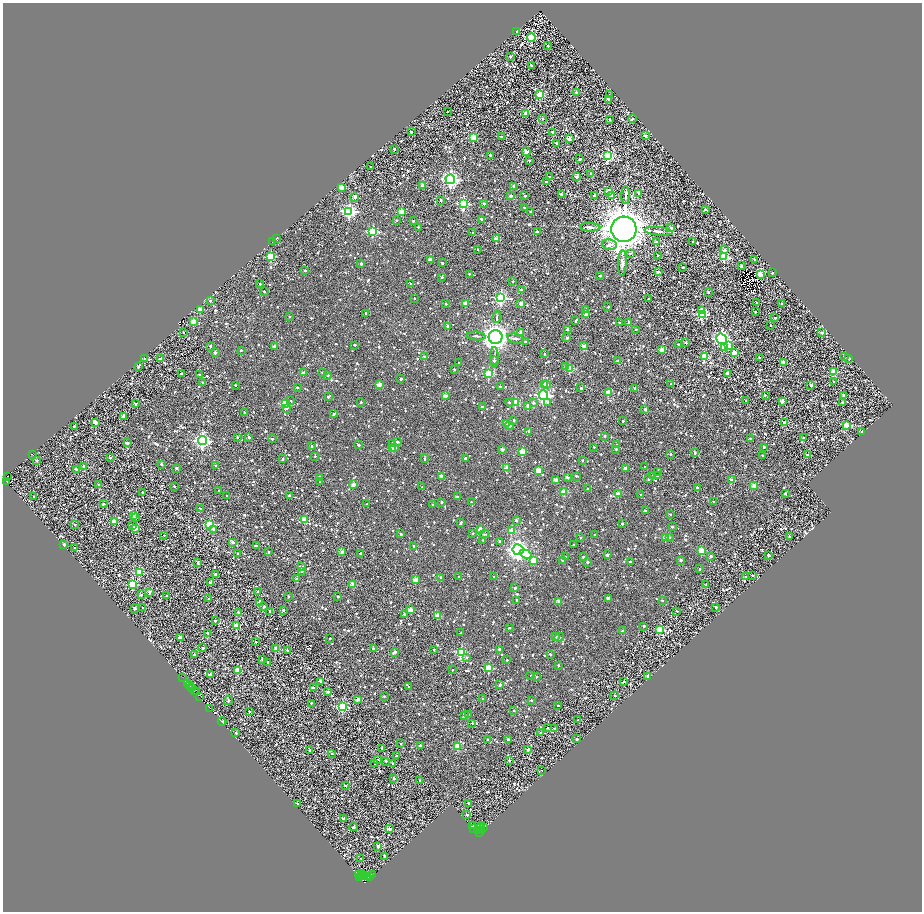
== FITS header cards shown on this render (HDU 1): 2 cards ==
NAXIS1  =                 1839
NAXIS2  =                 1819

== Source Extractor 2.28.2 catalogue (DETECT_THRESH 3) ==
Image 1839 x 1819 px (HDU 1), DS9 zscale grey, zoomed out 1/2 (1 PNG px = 2 x 2 image px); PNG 924 x 914 px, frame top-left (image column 2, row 1818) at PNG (3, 3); each listed source drawn as its Kron ellipse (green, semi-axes under 4 px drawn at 4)
Background 1.37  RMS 3.5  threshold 10.4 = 3 sigma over >= 5 px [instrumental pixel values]
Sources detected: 1922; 322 cannot appear on this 1/2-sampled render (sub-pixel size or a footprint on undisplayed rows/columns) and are neither listed nor drawn; of the other 1600, the 500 brightest by FLUX_AUTO listed and drawn (1100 fainter detections omitted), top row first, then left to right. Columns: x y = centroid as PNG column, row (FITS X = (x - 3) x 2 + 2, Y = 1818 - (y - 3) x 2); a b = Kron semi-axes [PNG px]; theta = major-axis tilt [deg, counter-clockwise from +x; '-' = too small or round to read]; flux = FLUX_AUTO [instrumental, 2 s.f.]
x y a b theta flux
517 32 2 2 - 1.4e+03
531 37 4 3 - 3.6e+04
548 46 2 2 - 1.3e+03
510 56 2 2 - 9.2e+02
531 65 2 2 - 1.8e+03
576 92 2 2 - 1.9e+03
540 95 3 3 - 2.3e+04
609 95 2 2 - 9.6e+02
608 99 2 2 - 5.3e+03
447 112 2 2 - 9.1e+02
525 113 2 2 - 4.7e+03
542 118 2 2 - 1.4e+03
610 119 2 2 - 1.0e+03
632 119 2 2 - 1.1e+03
411 132 2 2 - 1.5e+03
553 132 2 2 - 4.4e+03
645 136 2 2 - 3.3e+03
501 137 2 2 - 1.3e+03
473 138 3 3 - 3.3e+04
569 139 3 2 - 7.3e+03
556 143 2 2 - 1.7e+03
394 149 2 2 - 1.3e+03
526 152 2 2 - 8.5e+03
490 155 2 2 - 1.3e+03
608 156 3 3 - 6.2e+04
580 159 3 2 - 1.9e+03
530 161 2 2 - 1.0e+03
371 167 2 2 - 1.3e+03
591 174 2 2 - 1.8e+03
549 177 2 2 - 3.0e+03
577 177 2 2 - 7.0e+03
450 179 5 5 - 1.7e+05
546 182 2 2 - 1.3e+03
423 185 2 2 - 1.1e+04
513 186 2 2 - 1.4e+03
342 188 2 2 - 1.2e+04
608 191 2 2 - 8.5e+03
639 193 2 2 - 2.5e+03
562 195 2 2 - 4.2e+03
611 195 2 2 - 8.1e+03
626 195 9 3 88 1.5e+03
511 196 2 2 - 3.7e+03
525 196 2 2 - 1.7e+03
594 196 2 2 - 1.3e+03
355 197 3 2 - 6.1e+03
441 200 2 2 - 1.6e+03
484 203 2 2 - 2.5e+03
463 204 4 3 - 7.4e+04
524 208 2 2 - 1.0e+03
705 209 2 2 - 1.4e+03
349 211 4 4 - 1.3e+05
401 212 3 2 - 1.7e+04
531 212 2 2 - 1.7e+03
481 219 2 2 - 1.3e+03
396 220 2 2 - 1.6e+03
413 221 2 2 - 1.8e+03
418 227 2 2 - 1.1e+03
590 227 10 3 -3 1.9e+03
671 228 2 2 - 4.6e+03
624 229 13 12 - 1.6e+06
659 231 14 3 -5 2.6e+03
373 232 3 3 - 5.5e+04
537 232 2 2 - 2.9e+03
473 233 2 2 - 1.5e+03
276 238 2 2 - 2.0e+03
496 239 2 2 - 8.6e+03
693 241 2 2 - 1.6e+03
273 242 2 2 - 2.5e+03
656 242 3 2 - 4.2e+03
610 245 7 5 -9 2.8e+03
478 249 2 2 - 1.0e+03
725 250 3 2 - 3.3e+03
630 253 4 3 - 9.7e+02
657 255 2 2 - 8.9e+02
271 256 3 3 - 3.4e+04
724 257 3 3 - 4.9e+04
430 259 2 2 - 4.3e+03
755 260 2 2 - 1.7e+03
442 263 2 2 - 1.2e+03
622 263 13 3 88 2.6e+03
361 264 2 2 - 1.9e+03
741 266 2 2 - 1.4e+03
683 267 2 2 - 1.6e+03
305 270 2 2 - 1.4e+03
658 272 2 2 - 2.8e+03
772 273 2 2 - 9.7e+02
469 274 2 2 - 1.3e+03
760 274 3 2 - 1.8e+04
600 276 2 2 - 1.4e+03
442 277 2 2 - 1.1e+03
513 281 2 2 - 1.3e+03
260 284 2 2 - 1.8e+03
411 284 2 2 - 1.0e+03
521 290 2 2 - 1.1e+03
264 291 2 2 - 9.9e+02
708 292 2 2 - 1.4e+03
414 298 2 2 - 1.0e+03
501 298 4 4 - 8.8e+04
649 299 2 2 - 1.4e+03
210 301 2 2 - 1.1e+03
465 303 2 2 - 7.9e+03
521 303 2 2 - 8.9e+03
757 303 2 2 - 1.2e+03
446 304 2 2 - 1.7e+03
781 304 2 2 - 1.3e+03
608 307 2 2 - 9.3e+02
200 309 3 2 - 1.5e+04
585 309 2 2 - 3.3e+03
701 311 3 3 - 1.5e+04
755 312 2 2 - 1.6e+03
366 313 2 2 - 2.0e+03
586 314 2 2 - 3.1e+03
702 314 4 3 - 4.6e+04
289 316 2 2 - 1.8e+03
497 317 6 3 83 9.5e+02
775 318 2 2 - 1.5e+03
576 321 3 2 - 1.1e+03
193 322 3 2 - 1.6e+04
620 322 3 2 - 9.4e+02
629 322 2 2 - 2.5e+03
770 325 2 2 - 8.9e+02
448 326 3 2 - 3.4e+03
567 329 2 2 - 2.2e+03
636 329 2 2 - 9.5e+02
183 332 2 2 - 9.2e+02
521 332 2 2 - 3.8e+03
822 333 2 2 - 2.5e+03
476 336 9 2 -5 1.1e+03
496 337 7 7 - 5.3e+05
567 338 2 2 - 1.7e+03
516 339 8 4 -15 1.6e+03
721 339 5 5 - 1.4e+05
525 342 2 2 - 1.1e+03
686 343 2 2 - 8.9e+02
679 344 2 2 - 1.1e+03
355 345 2 2 - 9.3e+02
210 346 2 2 - 1.5e+03
275 346 2 2 - 5.5e+03
584 346 2 2 - 8.1e+03
728 346 3 2 - 1.2e+04
724 347 3 3 - 8.5e+03
662 349 2 2 - 9.8e+03
241 350 2 2 - 1.6e+03
215 353 2 2 - 4.8e+03
734 353 3 2 - 6.2e+03
545 354 2 2 - 9.7e+02
425 357 3 2 - 2.7e+03
494 357 10 3 -89 1.2e+03
704 357 4 3 - 2.4e+04
844 357 2 2 - 1.9e+03
759 358 2 2 - 1.1e+03
849 358 2 2 - 8.7e+02
145 359 2 2 - 1.2e+03
160 359 3 2 - 1.5e+03
494 361 2 2 - 1.6e+03
618 361 2 2 - 8.4e+02
783 362 2 2 - 5.2e+03
459 363 2 2 - 9.5e+02
566 366 3 2 - 1.7e+03
138 367 2 2 - 9.9e+02
570 368 3 3 - 2.2e+04
454 369 2 2 - 1.1e+03
322 372 2 2 - 9.9e+02
834 372 3 3 - 2.0e+04
181 373 2 2 - 1.0e+03
303 373 2 2 - 6.5e+03
727 373 2 2 - 4.7e+03
199 374 2 2 - 1.1e+03
489 374 3 3 - 3.5e+04
328 375 2 2 - 9.7e+02
401 379 2 2 - 2.7e+03
203 382 2 2 - 1.1e+03
834 382 2 2 - 9.0e+02
544 384 3 2 - 8.9e+03
671 384 2 2 - 9.6e+02
235 385 2 2 - 1.2e+03
380 385 2 2 - 8.4e+03
547 385 2 2 - 4.6e+03
811 385 2 2 - 4.1e+03
500 386 2 2 - 1.1e+03
297 387 2 2 - 1.2e+03
581 388 2 2 - 1.8e+03
635 388 2 2 - 1.5e+03
608 392 2 2 - 1.3e+04
543 395 5 4 - 1.3e+05
765 395 2 2 - 1.2e+03
445 396 2 2 - 6.2e+03
844 396 3 2 - 2.7e+03
328 397 3 2 - 1.5e+03
291 401 3 3 - 9.1e+02
746 401 2 2 - 1.2e+03
782 401 3 2 - 7.0e+03
361 402 2 2 - 1.7e+03
509 402 4 3 - 1.0e+03
548 402 4 3 - 2.1e+03
285 403 3 3 - 3.3e+04
515 403 3 3 - 2.8e+04
533 403 2 2 - 2.5e+03
843 403 2 2 - 1.9e+03
135 404 2 2 - 1.1e+03
528 406 3 2 - 6.0e+03
482 407 2 2 - 4.5e+03
287 408 3 3 - 1.1e+03
645 409 2 2 - 3.8e+03
244 413 2 2 - 9.8e+02
334 414 2 2 - 2.2e+03
123 416 3 2 - 4.4e+03
514 420 2 2 - 1.2e+03
623 421 2 2 - 1.2e+03
95 422 2 2 - 6.7e+03
507 423 3 2 - 1.5e+04
784 423 2 2 - 6.5e+03
74 426 2 2 - 1.2e+03
509 426 4 2 - 4.0e+03
846 426 2 2 - 1.4e+04
528 431 2 2 - 1.4e+03
862 432 2 2 - 7.7e+03
604 436 2 2 - 1.8e+03
237 437 2 2 - 1.6e+03
249 437 2 2 - 2.9e+03
750 438 2 2 - 8.9e+02
803 438 2 2 - 1.7e+03
272 439 2 2 - 1.5e+03
202 441 4 4 - 1.5e+05
397 442 3 3 - 1.5e+03
127 443 2 2 - 4.8e+03
392 443 3 3 - 9.2e+02
359 445 4 2 - 1.2e+03
617 445 2 2 - 1.2e+03
312 446 2 2 - 1.7e+03
594 447 2 2 - 8.8e+02
764 447 2 2 - 2.1e+03
395 448 2 2 - 2.6e+03
392 449 3 2 - 1.3e+04
502 449 2 2 - 4.2e+03
616 449 2 2 - 1.4e+03
522 452 3 3 - 1.8e+04
695 453 2 2 - 1.4e+03
32 454 2 1 - 2.3e+03
670 454 2 2 - 9.6e+02
762 455 2 2 - 9.3e+02
807 455 2 2 - 2.3e+03
315 456 2 2 - 9.4e+02
110 458 2 2 - 1.0e+03
465 458 2 2 - 1.7e+03
282 459 2 2 - 1.2e+03
425 459 4 2 - 9.3e+02
37 460 2 2 - 1.2e+03
582 460 2 2 - 1.3e+03
161 464 2 2 - 1.8e+03
84 466 2 2 - 3.6e+03
216 466 2 2 - 1.7e+03
645 467 2 2 - 1.1e+03
176 468 2 2 - 2.4e+03
507 468 2 2 - 9.1e+03
625 468 2 2 - 4.1e+03
76 469 2 2 - 3.5e+03
538 470 2 2 - 9.5e+03
658 471 2 2 - 9.4e+02
652 475 2 2 - 9.5e+02
8 476 2 1 - 1.5e+03
441 476 2 2 - 3.7e+03
576 476 2 2 - 1.4e+03
658 476 3 2 - 9.8e+02
319 477 3 2 - 1.9e+03
567 477 2 2 - 3.5e+03
648 479 2 2 - 1.0e+03
556 480 2 2 - 6.9e+03
732 480 2 2 - 9.0e+03
7 482 2 1 - 1.3e+03
320 482 2 2 - 1.0e+03
98 485 2 2 - 9.5e+02
353 485 2 2 - 7.8e+03
754 485 2 2 - 8.0e+03
174 486 2 2 - 1.2e+03
422 487 2 2 - 8.8e+02
697 487 2 2 - 2.7e+03
588 488 2 2 - 9.5e+02
219 490 2 2 - 2.1e+03
564 492 2 2 - 1.5e+04
143 493 2 2 - 1.5e+03
785 493 2 2 - 2.1e+03
618 494 2 2 - 9.4e+03
641 494 2 2 - 1.0e+03
34 496 2 2 - 1.3e+03
227 496 2 2 - 9.3e+02
289 496 2 2 - 1.5e+03
457 496 2 2 - 1.6e+03
442 502 2 2 - 1.5e+03
471 502 2 2 - 8.9e+02
714 502 2 2 - 1.0e+03
103 504 3 2 - 1.7e+03
367 504 2 2 - 9.0e+02
432 504 2 2 - 8.9e+02
200 509 2 2 - 2.8e+03
645 511 3 2 - 1.3e+03
670 514 2 2 - 9.4e+02
133 516 2 2 - 4.5e+03
136 518 2 2 - 1.6e+03
305 519 3 2 - 1.4e+04
516 520 2 2 - 3.5e+03
115 522 2 2 - 8.1e+03
461 523 4 2 - 1.7e+03
75 524 2 2 - 1.2e+03
209 524 4 3 - 3.6e+04
622 524 2 2 - 1.2e+03
133 526 2 2 - 4.8e+03
672 527 2 2 - 2.1e+03
135 528 2 2 - 9.2e+03
213 529 3 2 - 5.2e+03
481 530 3 2 - 1.4e+04
511 531 3 2 - 1.4e+04
472 533 2 2 - 2.1e+03
401 534 2 2 - 1.3e+03
484 534 5 2 - 1.2e+03
164 535 2 2 - 1.0e+03
595 535 2 2 - 1.9e+03
789 536 2 2 - 1.3e+03
581 537 2 2 - 1.1e+03
666 537 3 2 - 1.6e+04
669 537 3 2 - 9.2e+02
483 540 2 2 - 1.0e+03
500 541 2 2 - 1.6e+03
233 542 3 2 - 2.6e+03
64 545 2 2 - 3.1e+03
256 545 2 2 - 1.3e+03
573 545 2 2 - 1.1e+03
414 546 2 2 - 3.1e+03
74 548 2 2 - 1.2e+03
518 550 5 5 - 3.6e+05
701 551 3 3 - 1.9e+04
269 552 2 2 - 8.7e+02
342 552 2 2 - 4.5e+03
238 553 2 2 - 1.6e+03
360 553 2 2 - 1.0e+03
525 554 6 4 -18 9.3e+03
607 555 2 2 - 3.9e+03
768 555 2 2 - 2.1e+03
565 556 2 2 - 1.0e+03
711 556 2 2 - 2.0e+03
583 557 2 2 - 2.3e+03
534 560 3 2 - 1.2e+04
563 560 3 2 - 1.1e+03
681 560 2 2 - 2.3e+03
588 562 2 2 - 1.3e+03
630 562 2 2 - 1.3e+03
198 563 4 2 - 1.5e+03
301 567 2 2 - 6.0e+03
699 569 2 2 - 1.4e+03
302 571 2 2 - 2.5e+03
139 572 3 3 - 3.0e+04
215 574 2 2 - 1.3e+03
752 575 2 2 - 9.4e+02
458 576 2 2 - 8.6e+02
440 577 2 2 - 9.2e+02
494 577 2 2 - 1.9e+03
745 577 2 2 - 2.2e+03
296 579 2 2 - 2.2e+03
415 580 2 2 - 1.1e+04
210 583 2 2 - 3.0e+03
132 584 3 3 - 4.2e+04
353 585 2 2 - 1.2e+04
706 585 2 2 - 1.2e+03
515 588 2 2 - 2.7e+03
149 592 2 2 - 2.8e+03
258 592 2 2 - 2.7e+03
141 595 3 2 - 1.8e+03
167 596 2 2 - 1.7e+03
289 596 2 2 - 2.0e+03
338 597 2 2 - 9.7e+02
608 598 2 2 - 5.4e+03
209 599 2 2 - 1.6e+03
517 600 2 2 - 1.6e+03
662 600 2 2 - 1.2e+03
559 601 2 2 - 7.3e+03
260 602 2 2 - 4.9e+03
264 607 2 2 - 1.6e+03
716 607 2 2 - 2.5e+03
135 608 2 2 - 1.6e+03
142 608 2 2 - 1.5e+03
410 609 2 2 - 9.6e+03
283 610 2 2 - 1.8e+03
270 611 2 2 - 1.3e+03
677 611 2 2 - 8.8e+02
238 612 2 2 - 2.6e+03
404 614 2 2 - 1.4e+03
437 616 3 2 - 1.4e+04
215 621 2 2 - 1.9e+03
236 626 3 3 - 2.0e+04
644 626 2 2 - 2.3e+03
509 628 2 2 - 8.4e+02
659 629 3 3 - 2.0e+04
622 631 2 2 - 2.3e+03
208 633 4 2 - 1.8e+03
461 633 3 2 - 9.9e+02
555 636 2 2 - 4.4e+03
559 637 5 3 - 8.5e+02
180 638 2 2 - 4.3e+03
330 638 2 2 - 1.0e+03
256 642 2 2 - 1.7e+03
203 648 2 2 - 2.3e+03
276 649 2 2 - 1.1e+04
374 649 2 2 - 4.6e+03
433 649 2 2 - 9.1e+02
499 649 2 2 - 2.9e+03
287 650 2 2 - 1.0e+03
395 652 3 2 - 3.9e+03
461 652 3 3 - 5.4e+04
550 654 2 2 - 1.2e+03
194 655 2 2 - 8.7e+02
467 657 3 3 - 1.2e+03
262 659 2 2 - 4.9e+03
507 660 2 2 - 8.7e+02
268 662 2 2 - 8.7e+02
558 665 2 2 - 8.6e+02
489 668 3 3 - 2.4e+04
238 670 3 3 - 2.3e+04
452 670 2 2 - 9.2e+02
210 675 2 2 - 7.0e+03
531 675 2 2 - 1.3e+03
648 676 2 2 - 5.2e+03
536 677 2 2 - 8.8e+02
183 678 2 1 - 9.1e+02
624 681 2 2 - 1.6e+03
321 682 3 2 - 3.2e+03
187 683 2 1 - 9.3e+02
190 685 2 2 - 9.2e+03
500 685 2 2 - 3.5e+03
409 686 2 2 - 9.1e+02
191 687 2 1 - 7.4e+03
313 688 2 2 - 4.2e+03
194 691 2 1 - 2.5e+03
197 692 4 2 - 5.5e+03
328 692 3 2 - 2.0e+03
615 695 2 2 - 1.3e+03
384 696 2 2 - 9.6e+02
199 697 2 1 - 8.9e+02
482 698 2 2 - 1.1e+03
358 699 2 2 - 6.2e+03
228 700 5 3 - 9.1e+02
531 700 2 2 - 1.2e+03
311 703 2 2 - 1.3e+03
558 705 2 2 - 8.7e+02
342 707 3 3 - 4.5e+04
210 708 2 2 - 1.1e+04
514 710 2 2 - 2.3e+03
249 711 2 2 - 1.2e+03
469 714 2 2 - 1.6e+03
464 716 2 2 - 2.5e+03
578 720 2 2 - 1.2e+03
222 721 4 2 - 2.2e+03
472 723 2 2 - 8.8e+02
547 728 2 2 - 1.3e+03
555 729 2 2 - 2.2e+03
236 733 2 2 - 1.1e+03
540 733 2 2 - 1.4e+03
576 739 2 2 - 2.6e+03
488 740 2 2 - 1.7e+03
508 740 2 2 - 3.8e+03
401 743 2 2 - 8.9e+02
420 745 2 2 - 1.2e+03
457 746 3 2 - 1.8e+04
382 748 2 2 - 1.1e+03
310 750 2 2 - 9.6e+02
528 750 2 2 - 1.9e+03
332 754 2 2 - 1.2e+03
396 756 2 2 - 8.4e+02
377 760 2 2 - 2.6e+03
386 761 2 2 - 1.8e+03
509 761 2 2 - 1.2e+03
374 763 2 2 - 8.8e+02
393 763 3 3 - 1.3e+03
541 770 2 1 - 8.8e+02
394 778 2 2 - 1.2e+03
420 780 2 2 - 2.6e+03
346 786 2 2 - 9.5e+02
468 803 2 2 - 1.4e+03
297 804 2 2 - 3.0e+03
467 815 2 2 - 1.7e+03
343 819 2 2 - 6.5e+03
472 825 3 2 - 8.6e+03
353 827 4 2 - 8.5e+02
483 827 4 3 - 8.7e+03
473 828 3 1 - 3.5e+03
480 828 7 1 47 1.8e+03
389 829 3 2 - 7.9e+03
479 831 2 1 - 1.1e+04
482 831 2 1 - 4.7e+03
479 832 2 1 - 7.3e+03
378 846 2 2 - 4.4e+03
385 856 2 2 - 2.4e+03
361 858 2 2 - 9.5e+02
361 873 3 2 - 1.1e+03
372 874 3 2 - 1.4e+04
359 875 3 1 - 6.2e+03
362 876 2 1 - 3.9e+03
364 876 2 1 - 1.7e+03
367 876 3 2 - 1.0e+03
370 876 3 1 - 1.9e+03
360 877 2 1 - 2.4e+03
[1100 fainter detections neither listed nor drawn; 322 sub-pixel or undisplayed-footprint detections neither listed nor drawn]